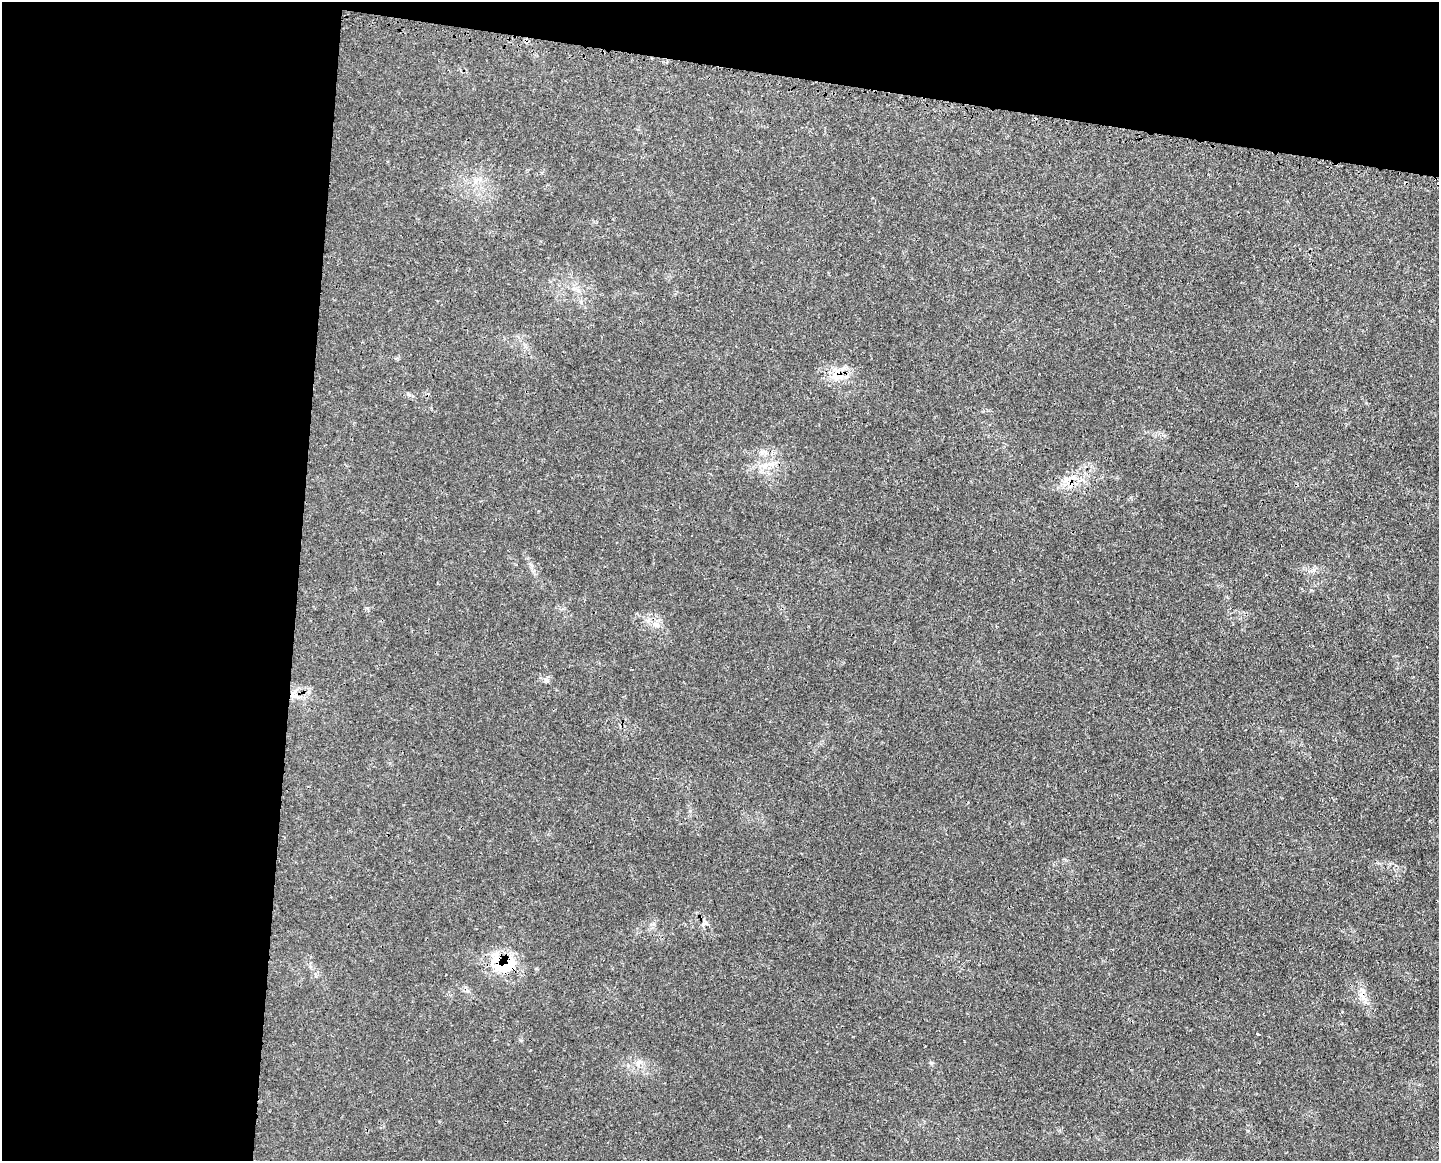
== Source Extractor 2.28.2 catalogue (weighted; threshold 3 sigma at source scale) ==
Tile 1 of 3 x 4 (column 1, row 1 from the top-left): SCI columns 136-1572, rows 3481-4639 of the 4694 x 4641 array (HDU 1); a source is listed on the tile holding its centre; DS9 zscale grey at full resolution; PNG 1441 x 1163 px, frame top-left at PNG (2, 2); no overlay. Shown black and unused: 27% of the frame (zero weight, under 3 of 4 exposures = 2% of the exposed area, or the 3 px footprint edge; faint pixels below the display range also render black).
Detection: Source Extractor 2.28.2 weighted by HDU 2 'WHT'; one run over the whole footprint, this tile lists its part. Background 0.0549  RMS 0.0033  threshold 0.0148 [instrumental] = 3 sigma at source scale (4.5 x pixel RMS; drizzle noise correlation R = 1.50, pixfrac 1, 0.05/0.05 arcsec/px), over >= 5 px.
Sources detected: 9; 1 cosmic-ray / hot-pixel residue — not listed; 1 inside a brighter listed object's ellipse — not listed separately; the other 7 listed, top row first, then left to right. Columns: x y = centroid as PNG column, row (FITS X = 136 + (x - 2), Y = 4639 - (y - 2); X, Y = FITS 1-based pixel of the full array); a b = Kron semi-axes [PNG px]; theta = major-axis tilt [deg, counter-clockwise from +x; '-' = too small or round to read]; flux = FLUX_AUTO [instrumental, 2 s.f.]
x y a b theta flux
835 376 13 10 69 3.5
1066 479 17 7 25 2.9
656 625 12 7 -21 2
293 695 12 10 -47 2.8
703 924 7 4 72 0.74
510 964 32 24 30 12
1257 1034 3 2 - 0.4
Overlapping masked pixels (flux is a lower limit): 4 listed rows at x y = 835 376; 1066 479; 293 695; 510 964